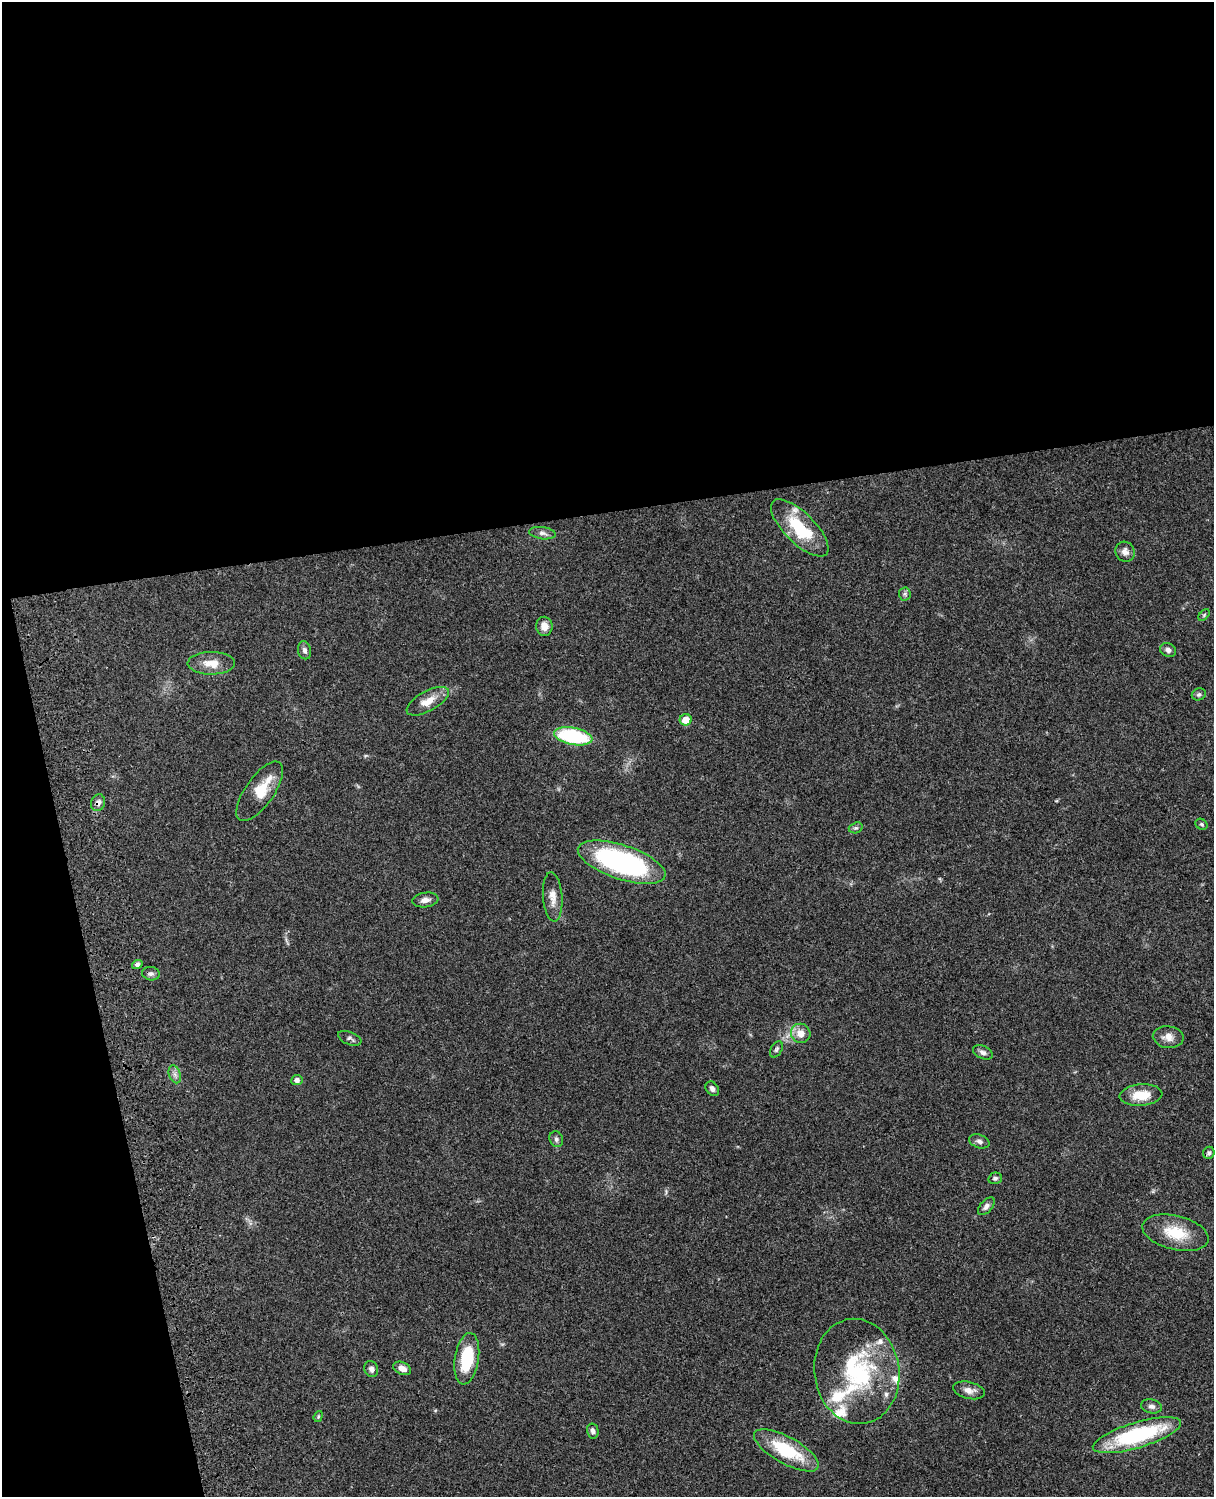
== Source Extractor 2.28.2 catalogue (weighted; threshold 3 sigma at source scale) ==
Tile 1 of 4 x 3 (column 1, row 1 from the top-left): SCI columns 121-1332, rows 3268-4762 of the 5086 x 4927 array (HDU 1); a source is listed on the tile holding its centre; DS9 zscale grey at full resolution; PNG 1216 x 1499 px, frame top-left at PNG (2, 2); each listed source drawn as its Kron ellipse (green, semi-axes under 4 px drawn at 4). Shown black and unused: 39% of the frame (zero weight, under 3 of 4 exposures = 6% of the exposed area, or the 3 px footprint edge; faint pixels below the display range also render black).
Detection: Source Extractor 2.28.2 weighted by HDU 2 'WHT'; one run over the whole footprint, this tile lists its part. Background 0.0778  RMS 0.0059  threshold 0.0264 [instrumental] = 3 sigma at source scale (4.5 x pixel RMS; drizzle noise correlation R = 1.50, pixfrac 1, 0.05/0.05 arcsec/px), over >= 5 px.
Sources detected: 53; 6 inside a brighter listed object's ellipse — not listed separately; the other 47 listed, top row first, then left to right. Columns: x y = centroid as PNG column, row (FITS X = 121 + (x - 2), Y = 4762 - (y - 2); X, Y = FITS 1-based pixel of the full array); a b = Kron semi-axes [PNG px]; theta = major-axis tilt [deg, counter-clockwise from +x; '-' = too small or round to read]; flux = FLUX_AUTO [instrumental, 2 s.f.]
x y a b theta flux
800 528 37 15 -45 30
542 533 13 6 -8 2.5
1125 552 10 9 - 3.3
905 594 6 6 - 1.3
1204 615 7 4 46 0.88
544 626 9 8 - 4.7
305 650 9 6 -77 1.7
1168 650 8 6 -26 2.1
211 663 23 11 0 8.9
1199 694 7 6 - 1.4
428 701 23 10 29 7.5
686 720 6 5 - 8.5
573 736 19 8 -11 51
260 791 35 14 55 15
98 803 8 7 - 2.4
1201 824 6 5 - 1
856 828 7 5 18 1.2
622 862 46 17 -18 120
553 897 25 9 -86 6
425 900 13 7 8 3.5
137 964 5 4 - 1.6
151 974 9 6 -8 1.8
801 1033 10 9 - 6
1168 1037 15 11 -8 4.8
350 1038 12 6 -22 1.8
776 1049 9 5 60 1.3
983 1052 10 6 -23 2.2
175 1074 9 5 -71 2.2
297 1080 5 5 - 2.7
712 1089 8 6 -51 2
1141 1095 21 10 4 12
556 1139 8 6 -66 1.6
979 1141 10 6 -19 2.2
1209 1153 6 5 - 1.3
995 1178 7 5 15 1.5
986 1206 10 6 49 2.2
1175 1233 34 17 -14 18
467 1359 26 12 81 26
402 1368 9 6 -26 3.5
371 1369 8 6 -69 2
857 1371 53 42 -81 67
969 1390 16 8 -13 4.3
1151 1406 10 7 -12 2.4
318 1416 6 4 71 0.72
593 1431 7 5 -78 1.9
1137 1435 46 12 17 61
786 1450 36 13 -29 31
Overlapping masked pixels (flux is a lower limit): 1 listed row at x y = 98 803